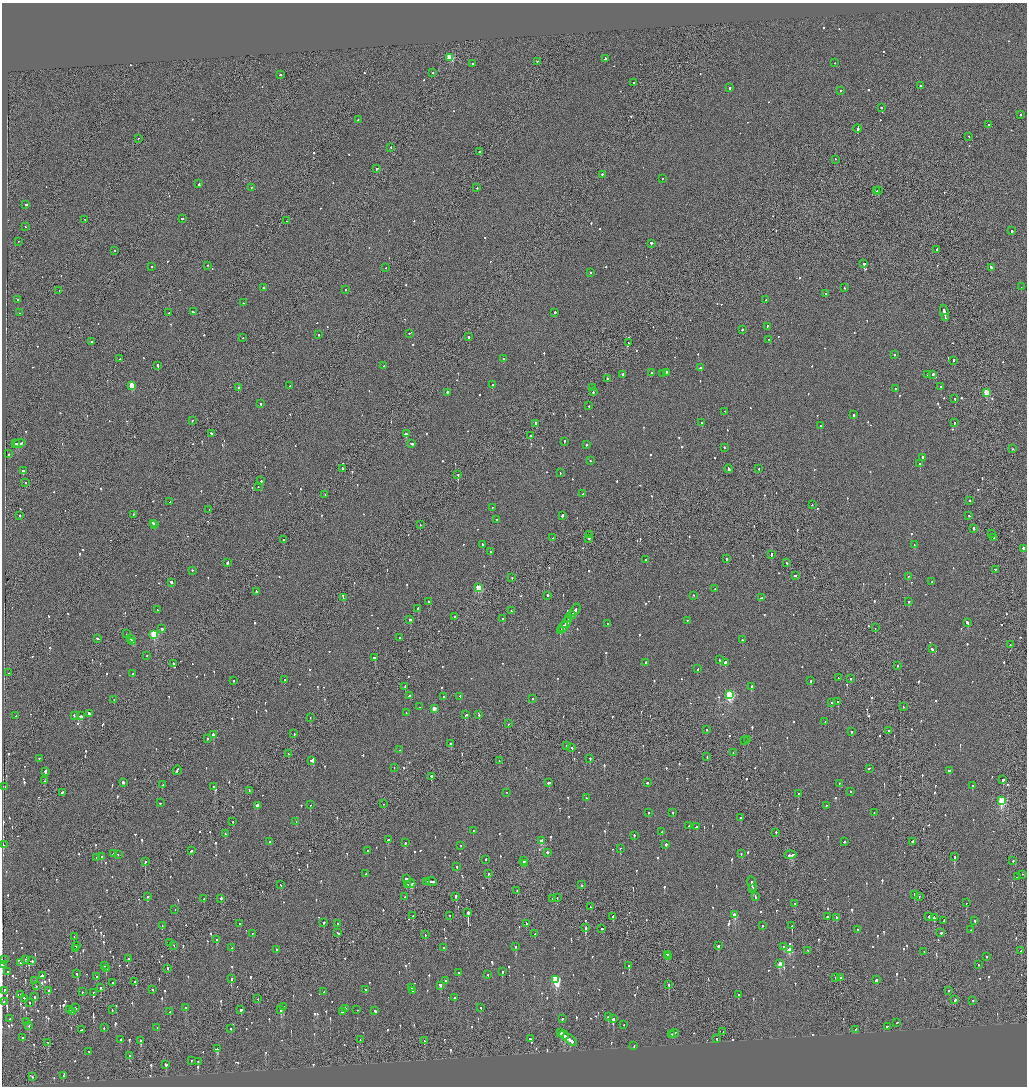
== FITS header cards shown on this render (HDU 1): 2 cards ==
NAXIS1  =                 2050
NAXIS2  =                 2168

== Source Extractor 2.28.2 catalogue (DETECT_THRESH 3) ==
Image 2050 x 2168 px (HDU 1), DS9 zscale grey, zoomed out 1/2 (1 PNG px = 2 x 2 image px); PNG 1029 x 1088 px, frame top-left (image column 2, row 2168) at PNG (2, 3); each listed source drawn as its Kron ellipse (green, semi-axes under 4 px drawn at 4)
Background -0.101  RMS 0.068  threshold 0.205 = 3 sigma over >= 5 px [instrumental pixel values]
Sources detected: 1170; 42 cannot appear on this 1/2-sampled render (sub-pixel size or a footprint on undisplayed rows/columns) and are neither listed nor drawn; of the other 1128, the 500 brightest by FLUX_AUTO listed and drawn (628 fainter detections omitted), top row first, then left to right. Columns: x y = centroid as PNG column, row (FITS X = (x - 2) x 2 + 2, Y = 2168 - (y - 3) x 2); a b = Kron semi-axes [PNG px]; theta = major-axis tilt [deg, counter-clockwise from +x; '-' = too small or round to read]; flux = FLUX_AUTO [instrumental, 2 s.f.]
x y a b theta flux
450 58 3 3 - 640
605 59 3 2 - 480
537 62 2 2 - 98
835 63 2 2 - 120
472 64 2 2 - 77
433 73 2 1 - 230
280 75 2 2 - 100
634 83 2 2 - 120
920 86 2 2 - 300
730 88 2 2 - 420
840 91 2 2 - 76
881 108 2 2 - 130
1021 115 2 2 - 85
358 120 2 2 - 130
989 125 2 2 - 95
858 129 4 2 - 1200
969 137 2 2 - 130
138 139 2 2 - 90
391 148 2 2 - 100
480 152 2 2 - 150
835 160 2 2 - 100
377 169 2 2 - 870
602 175 2 2 - 390
662 179 2 2 - 120
199 184 3 2 - 390
252 188 2 2 - 79
477 188 2 2 - 140
876 191 3 2 - 260
878 191 2 2 - 170
26 205 2 2 - 540
182 219 2 2 - 110
85 220 2 2 - 190
286 221 2 1 - 180
25 227 2 2 - 99
1012 231 2 2 - 460
18 242 2 2 - 78
651 244 2 2 - 550
937 250 2 2 - 190
115 251 2 2 - 95
864 264 3 1 - 3800
207 266 2 2 - 99
151 267 2 2 - 120
386 268 2 1 - 82
991 268 3 2 - 640
591 273 2 2 - 99
1021 287 2 1 - 84
263 288 2 2 - 380
844 288 2 1 - 120
346 290 2 2 - 250
59 291 2 1 - 76
825 294 3 2 - 160
18 300 2 2 - 91
766 300 2 2 - 110
243 303 2 1 - 100
193 312 3 2 - 380
20 313 2 2 - 200
169 313 2 2 - 86
555 313 2 2 - 250
944 313 8 2 -76 630
946 318 4 1 - 330
767 327 2 2 - 180
742 330 2 2 - 290
409 334 2 1 - 81
318 335 2 2 - 96
468 337 3 2 - 320
243 338 2 2 - 74
769 340 2 2 - 81
91 342 2 2 - 270
629 343 2 2 - 130
894 355 2 2 - 110
120 359 3 1 - 150
503 359 2 1 - 190
954 361 2 2 - 280
158 366 3 2 - 560
384 366 2 2 - 86
701 368 3 2 - 150
652 373 2 2 - 250
666 373 2 2 - 200
663 374 2 2 - 78
623 375 2 2 - 1000
927 375 2 2 - 100
933 375 2 2 - 330
607 379 2 2 - 300
492 385 2 2 - 250
132 386 3 3 - 420
290 386 2 1 - 130
941 387 2 2 - 190
238 388 2 2 - 920
592 388 2 2 - 110
895 389 2 1 - 74
593 392 2 2 - 85
447 393 2 2 - 790
986 393 3 3 - 550
955 399 2 2 - 84
261 404 2 2 - 240
588 406 2 2 - 150
725 412 2 2 - 98
853 415 2 2 - 95
192 421 2 2 - 120
702 423 2 2 - 150
954 423 2 2 - 120
536 424 3 2 - 270
821 426 2 2 - 110
211 434 2 2 - 84
406 434 2 2 - 1800
530 436 2 2 - 79
564 442 2 2 - 370
15 444 2 2 - 160
20 444 6 2 7 370
411 444 3 2 - 160
586 445 2 2 - 120
724 448 2 2 - 140
1012 449 2 2 - 120
9 454 2 2 - 130
923 458 3 2 - 210
591 461 2 2 - 120
920 464 2 1 - 92
343 469 2 2 - 120
729 469 4 2 - 550
759 469 2 2 - 130
23 471 2 2 - 390
560 473 2 2 - 98
458 475 2 1 - 440
261 481 2 2 - 170
26 483 2 1 - 200
258 487 2 2 - 79
583 494 2 2 - 740
325 495 2 1 - 90
969 501 2 2 - 73
170 502 2 1 - 89
812 505 2 1 - 76
492 508 2 1 - 140
209 510 2 2 - 84
133 515 2 2 - 110
19 516 2 2 - 110
562 516 4 2 - 230
969 516 2 2 - 100
497 520 2 2 - 280
153 524 2 2 - 200
155 525 2 2 - 180
420 525 2 2 - 130
974 529 3 2 - 210
991 534 2 2 - 280
590 535 2 2 - 87
553 538 2 2 - 93
994 538 2 2 - 110
589 539 2 2 - 190
283 540 2 1 - 560
482 545 2 2 - 180
914 545 2 2 - 85
1023 549 2 2 - 85
491 552 2 2 - 240
771 555 4 2 - 84
727 559 3 2 - 140
645 560 2 2 - 370
227 563 3 2 - 230
787 563 2 2 - 85
995 570 2 2 - 130
192 571 2 2 - 84
796 576 2 1 - 75
908 577 2 2 - 77
512 578 2 2 - 120
932 582 2 2 - 84
172 583 3 2 - 850
479 588 3 3 - 570
715 589 2 2 - 130
256 592 2 2 - 170
548 596 2 2 - 450
694 596 2 2 - 87
343 598 2 1 - 140
761 598 2 2 - 180
429 602 3 2 - 160
909 602 2 2 - 120
418 609 2 2 - 89
157 610 2 2 - 97
575 610 7 2 54 340
511 611 2 2 - 200
571 615 4 2 - 350
455 617 2 1 - 82
503 619 3 2 - 140
569 619 4 2 - 360
410 620 3 2 - 200
687 621 2 2 - 79
566 623 6 2 52 510
967 623 4 2 - 420
607 624 2 2 - 540
563 627 5 2 - 590
875 628 2 1 - 87
162 629 2 2 - 930
561 631 4 2 - 340
126 634 2 2 - 85
154 635 3 3 - 910
400 638 2 2 - 210
98 639 2 2 - 290
131 639 3 2 - 240
742 640 2 2 - 120
133 642 3 2 - 280
1010 645 2 1 - 94
932 649 2 2 - 370
147 656 2 2 - 78
375 658 2 2 - 610
720 660 2 2 - 140
646 663 2 2 - 670
725 663 3 2 - 100
173 664 2 2 - 120
898 666 2 1 - 170
698 669 2 2 - 87
9 673 2 1 - 76
133 674 2 2 - 76
838 678 2 1 - 74
850 679 2 2 - 76
285 680 2 2 - 170
234 681 2 1 - 93
811 681 2 2 - 270
405 687 2 1 - 160
752 687 3 2 - 200
730 695 3 3 - 1700
410 696 3 2 - 130
444 697 2 1 - 86
460 697 2 2 - 320
532 699 2 2 - 110
114 700 2 2 - 120
838 702 2 2 - 250
831 703 2 2 - 130
419 707 2 2 - 150
903 707 2 2 - 74
434 709 2 2 - 200
406 713 2 2 - 75
89 714 3 2 - 300
466 715 3 2 - 230
479 715 3 2 - 140
16 716 2 2 - 99
74 716 2 2 - 110
81 716 3 2 - 400
310 718 2 1 - 100
825 722 2 2 - 79
508 724 2 1 - 82
707 730 2 2 - 100
889 731 2 2 - 160
851 732 2 2 - 210
294 734 2 2 - 140
213 735 2 2 - 770
207 739 2 2 - 79
747 740 2 2 - 88
744 741 2 1 - 160
451 744 2 2 - 270
566 746 2 2 - 82
572 748 2 2 - 480
400 750 2 2 - 81
733 753 2 1 - 79
288 754 2 1 - 190
707 757 2 1 - 78
39 759 2 2 - 79
590 759 2 2 - 320
311 761 3 2 - 420
499 761 2 2 - 78
394 768 2 2 - 90
869 769 3 2 - 210
177 771 5 2 - 220
949 771 2 2 - 140
45 772 3 2 - 1600
431 777 2 1 - 4100
1003 780 2 2 - 1200
44 781 2 2 - 97
123 783 2 2 - 2200
548 783 2 2 - 620
647 783 2 2 - 290
839 784 2 2 - 76
162 785 2 2 - 84
972 786 2 2 - 250
5 787 2 2 - 110
214 787 2 2 - 75
249 791 2 2 - 98
851 792 2 2 - 76
62 793 3 2 - 120
507 793 2 1 - 84
798 794 2 2 - 74
586 798 2 2 - 88
1002 801 3 3 - 1100
160 803 2 2 - 82
383 804 2 1 - 80
310 805 2 2 - 120
257 806 2 2 - 120
826 806 2 1 - 95
648 813 2 2 - 85
673 813 2 2 - 220
874 813 2 1 - 140
740 818 2 2 - 150
233 822 2 2 - 73
296 822 2 2 - 73
689 826 2 2 - 130
696 827 3 2 - 220
473 831 2 2 - 99
662 832 2 2 - 99
776 833 2 2 - 120
225 834 2 2 - 79
634 836 2 2 - 420
388 840 2 2 - 330
541 841 3 2 - 190
270 842 2 2 - 99
844 842 2 2 - 89
912 842 2 2 - 590
405 843 2 2 - 140
3 845 3 2 - 250
666 845 2 2 - 320
461 846 2 2 - 81
620 849 2 2 - 140
191 851 2 2 - 180
367 851 2 2 - 84
547 853 2 2 - 840
113 854 2 2 - 100
741 854 2 2 - 89
118 855 2 2 - 110
790 855 6 2 6 660
102 857 2 2 - 81
954 857 3 2 - 630
97 858 2 1 - 190
486 860 2 2 - 130
524 861 2 2 - 430
1013 861 2 1 - 150
145 862 2 1 - 330
524 864 2 2 - 150
457 867 2 2 - 330
366 874 3 2 - 260
488 874 2 2 - 82
1022 875 2 1 - 80
1018 877 3 2 - 130
407 879 4 2 - 210
427 882 2 2 - 210
431 882 5 1 - 400
411 884 4 2 - 220
752 884 8 2 -78 410
281 885 2 2 - 85
408 885 2 1 - 98
581 885 2 2 - 140
753 889 3 1 - 210
517 891 2 2 - 84
915 895 2 2 - 350
147 897 2 2 - 500
404 897 2 2 - 170
456 897 2 1 - 360
755 897 3 2 - 410
919 897 2 1 - 85
557 898 2 1 - 100
204 899 2 1 - 180
221 899 2 2 - 570
553 899 2 2 - 240
966 903 2 2 - 310
795 904 2 2 - 130
590 907 2 1 - 110
175 910 2 1 - 81
468 913 2 2 - 3600
735 915 3 3 - 340
413 916 2 1 - 140
450 916 2 2 - 120
613 917 3 2 - 200
827 917 2 2 - 120
929 917 2 2 - 160
836 918 2 2 - 130
934 918 3 2 - 290
944 921 3 2 - 280
974 921 2 2 - 300
324 923 2 2 - 300
240 924 2 2 - 140
338 924 2 2 - 120
526 924 2 2 - 120
162 926 2 1 - 180
762 926 2 2 - 93
792 926 2 1 - 370
586 928 2 2 - 800
602 929 2 2 - 640
858 930 2 2 - 88
971 930 2 2 - 250
338 933 2 2 - 160
941 933 2 2 - 280
252 934 2 2 - 130
535 934 2 2 - 160
425 935 2 1 - 79
74 937 2 1 - 200
217 940 2 2 - 260
170 943 2 1 - 420
77 946 2 2 - 530
174 946 2 1 - 120
718 946 2 2 - 310
515 947 2 2 - 88
783 947 2 2 - 130
232 948 2 2 - 170
443 948 2 2 - 140
76 949 2 2 - 120
276 950 2 2 - 150
789 950 3 3 - 390
807 951 2 2 - 79
1021 951 2 1 - 460
924 952 2 2 - 100
667 955 2 2 - 420
669 957 2 2 - 540
986 957 2 2 - 140
129 959 2 2 - 93
4 960 2 2 - 130
26 960 2 2 - 100
32 961 3 2 - 180
20 963 2 2 - 140
780 964 3 2 - 290
2 965 2 2 - 350
978 965 2 2 - 110
104 966 2 2 - 73
629 966 2 2 - 380
106 969 2 2 - 170
167 969 2 2 - 470
8 972 2 2 - 120
502 972 2 2 - 170
459 973 2 2 - 190
77 974 2 2 - 140
488 975 2 2 - 100
43 976 4 2 - 430
97 977 2 2 - 140
836 978 2 2 - 180
840 978 2 1 - 81
231 979 2 2 - 310
556 980 3 3 - 1200
876 980 2 2 - 380
35 981 2 2 - 73
445 981 2 2 - 130
135 982 2 1 - 110
112 983 2 2 - 79
669 985 2 2 - 230
36 986 2 1 - 100
441 986 3 2 - 350
101 988 2 2 - 75
411 988 2 2 - 500
153 990 2 2 - 88
366 990 2 2 - 150
4 991 2 2 - 120
48 991 2 2 - 140
413 991 2 2 - 200
948 991 2 1 - 210
82 992 2 2 - 77
324 992 2 2 - 77
93 993 2 2 - 120
21 995 2 2 - 120
738 995 2 2 - 110
35 997 2 2 - 120
454 998 2 2 - 150
24 999 2 2 - 260
258 999 2 2 - 76
955 1000 2 2 - 260
973 1001 2 2 - 83
4 1002 2 2 - 79
30 1003 2 2 - 110
283 1007 3 2 - 260
76 1008 2 2 - 230
185 1008 2 2 - 350
481 1008 2 2 - 74
345 1009 2 2 - 290
70 1010 2 2 - 85
112 1010 2 2 - 170
241 1010 2 2 - 350
281 1010 2 2 - 380
357 1010 2 2 - 81
375 1011 3 2 - 250
72 1012 2 2 - 79
170 1012 2 2 - 100
343 1012 3 2 - 99
608 1017 2 2 - 270
10 1019 2 1 - 300
562 1019 2 2 - 150
613 1019 3 2 - 320
27 1022 2 2 - 86
897 1023 3 2 - 95
624 1025 2 2 - 85
29 1026 2 2 - 170
887 1027 2 2 - 110
104 1028 2 2 - 79
157 1028 2 2 - 80
231 1029 2 2 - 170
82 1030 3 2 - 160
855 1030 3 2 - 130
723 1032 2 1 - 75
561 1033 3 2 - 330
674 1034 4 1 - 370
564 1035 5 2 - 660
672 1035 4 2 - 420
23 1038 2 2 - 83
530 1039 2 2 - 560
716 1039 2 2 - 360
121 1040 2 2 - 130
360 1040 2 1 - 91
570 1040 8 2 -38 500
141 1041 3 2 - 370
425 1041 2 2 - 130
48 1043 2 2 - 160
634 1046 2 2 - 140
217 1049 3 2 - 190
89 1052 2 2 - 90
130 1056 2 2 - 120
191 1061 2 2 - 110
198 1062 2 2 - 73
166 1065 2 2 - 140
63 1076 2 2 - 120
33 1077 2 2 - 140
At the frame edge (FLAGS 8, measured only in part): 1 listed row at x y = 2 965
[628 fainter detections neither listed nor drawn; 42 sub-pixel or undisplayed-footprint detections neither listed nor drawn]